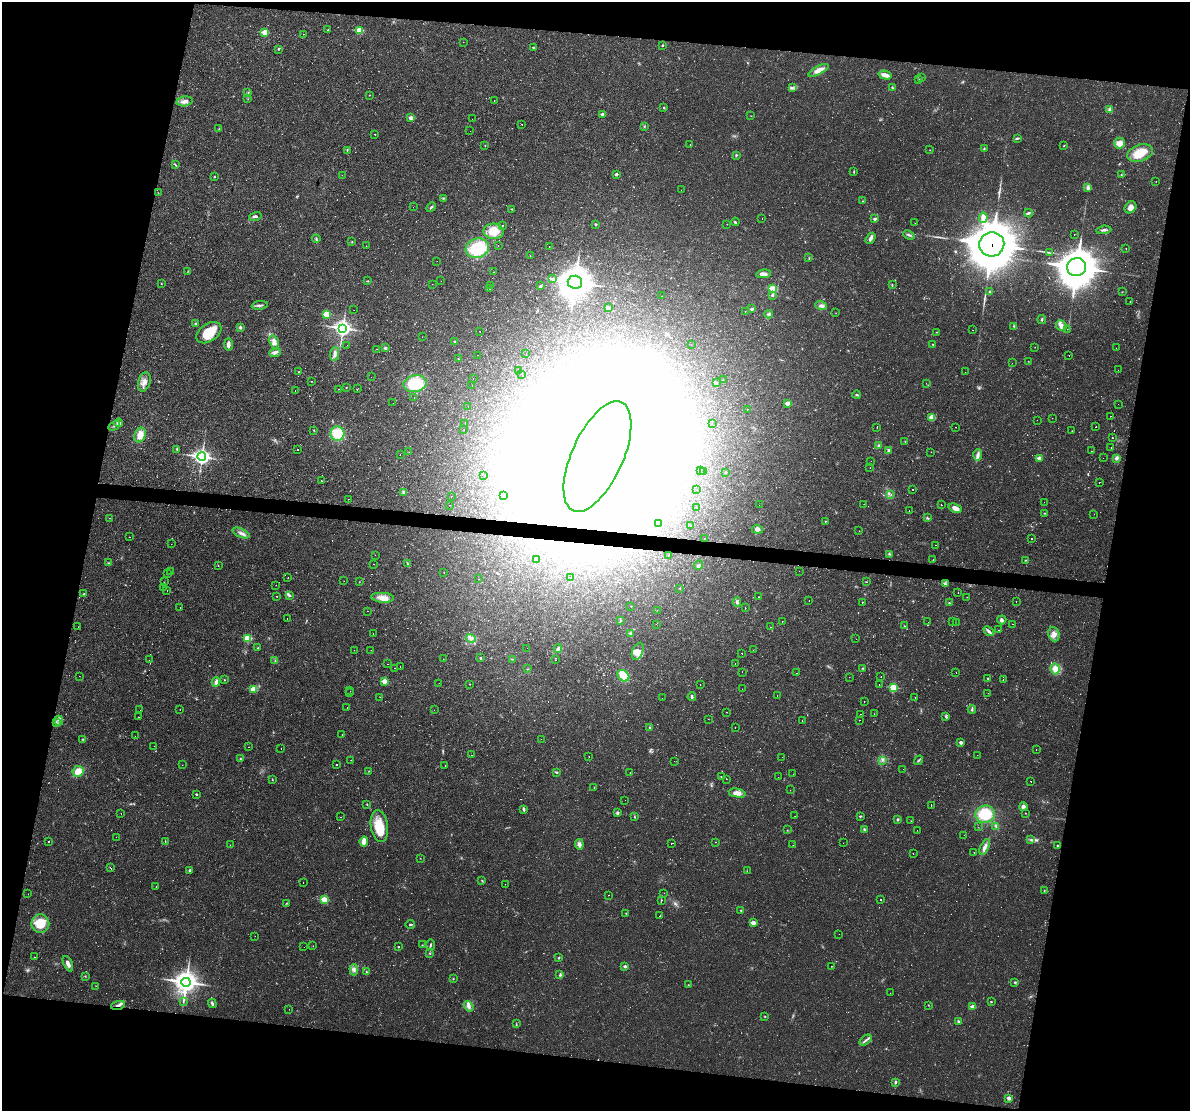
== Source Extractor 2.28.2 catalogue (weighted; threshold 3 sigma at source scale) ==
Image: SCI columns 1-4751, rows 112-4547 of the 4751 x 4773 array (HDU 1 of 3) = the unmasked area's bounding box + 8 px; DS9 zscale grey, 4 x 4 block average (1 PNG px = mean of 4 x 4 image px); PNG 1192 x 1113 px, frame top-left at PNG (2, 2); each listed source drawn as its Kron ellipse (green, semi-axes under 4 px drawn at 4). Shown black and unused: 23% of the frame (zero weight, under 2 of 3 exposures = <1% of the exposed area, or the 3 px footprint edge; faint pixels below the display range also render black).
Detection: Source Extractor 2.28.2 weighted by HDU 2 'WHT'. Background 0.02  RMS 0.0061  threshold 0.0274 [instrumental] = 3 sigma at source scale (4.5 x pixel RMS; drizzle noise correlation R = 1.50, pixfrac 1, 0.05/0.05 arcsec/px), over >= 5 px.
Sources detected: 697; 21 too faint to see at this stretch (4 x 4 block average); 31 inside a brighter object's white glare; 55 cosmic-ray / hot-pixel residue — neither listed nor drawn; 7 coinciding with a brighter row at this scale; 8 inside a brighter listed object's ellipse — not listed separately; of the other 575, all 500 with FLUX_AUTO >= 0.719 (the completeness limit of this list) listed and drawn (75 fainter detections not listed), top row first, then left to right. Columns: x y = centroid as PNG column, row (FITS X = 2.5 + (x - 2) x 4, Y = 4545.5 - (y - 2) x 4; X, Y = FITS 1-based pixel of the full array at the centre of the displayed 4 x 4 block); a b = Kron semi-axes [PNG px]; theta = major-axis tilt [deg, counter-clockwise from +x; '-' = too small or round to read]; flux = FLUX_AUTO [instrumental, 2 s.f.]
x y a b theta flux
328 30 2 2 - 3.3
359 30 2 2 - 120
265 32 2 2 - 120
303 34 2 2 - 0.74
463 42 2 2 - 0.73
663 45 2 2 - 2.7
533 47 2 2 - 7.7
278 49 2 2 - 3
818 70 11 4 27 25
885 75 6 3 -15 28
922 78 2 2 - 1.2
919 79 2 2 - 1.3
892 87 2 2 - 2.7
793 88 2 2 - 2.2
248 93 3 2 - 3.6
369 95 2 2 - 0.97
248 99 2 2 - 0.94
185 101 8 5 8 16
494 101 2 2 - 1.5
664 107 3 2 - 2.5
1110 109 3 3 - 5.7
603 114 2 2 - 33
751 116 2 2 - 1
411 118 2 2 - 35
472 119 2 2 - 1.4
522 124 2 2 - 2.5
644 126 3 2 - 2.4
219 129 2 2 - 1.7
470 131 2 2 - 1.1
375 134 2 2 - 2.2
1017 138 4 2 - 4.5
1120 143 5 5 - 33
690 144 2 2 - 1.5
485 145 2 2 - 2.5
1064 146 2 2 - 1.3
984 149 3 2 - 2.8
347 150 2 2 - 3
930 150 2 2 - 1
1140 153 13 8 18 75
736 155 3 2 - 3.4
175 165 3 2 - 2.5
854 172 3 2 - 2.4
616 174 2 2 - 15
342 175 2 2 - 0.96
1121 175 2 2 - 1.7
215 177 3 2 - 2.2
1156 182 2 2 - 3
1088 188 4 3 - 7.2
681 190 2 2 - 4.1
158 193 2 2 - 0.75
443 198 3 2 - 2.9
863 201 2 2 - 1.1
413 207 2 2 - 1.1
431 207 5 2 - 4.3
1130 207 6 5 - 20
512 209 3 2 - 3
1028 213 4 3 - 5.6
255 216 6 2 14 7.3
762 218 2 2 - 0.74
983 218 5 3 - 18
875 219 2 2 - 15
735 222 4 2 - 4.3
915 223 2 2 - 0.82
595 224 2 2 - 9.5
727 224 2 2 - 0.91
502 225 2 2 - 3.1
1104 230 7 2 5 8.4
494 231 10 7 -5 56
909 235 6 2 -23 6
1074 235 2 2 - 0.92
870 238 6 3 57 11
316 239 4 2 - 4.7
352 241 2 2 - 1.1
992 244 12 12 - 16000
498 245 2 2 - 0.92
366 246 2 2 - 3.1
549 246 2 2 - 1.2
477 248 12 9 15 190
1126 248 2 2 - 2.6
1050 253 2 2 - 1.8
530 256 2 2 - 0.89
809 258 2 2 - 1.3
437 261 2 2 - 2.6
1077 267 9 9 - 9500
188 271 2 2 - 1.7
494 272 2 2 - 1.3
764 274 7 4 6 18
552 279 3 2 - 3.5
367 281 3 2 - 1.7
441 281 2 2 - 1.1
575 282 7 6 - 6400
161 283 2 2 - 1.1
432 284 2 2 - 1.1
892 285 2 2 - 2.1
491 286 2 2 - 2
540 286 3 2 - 6.1
490 289 2 2 - 1.1
773 289 2 2 - 150
989 292 2 2 - 2.6
1122 292 2 2 - 1.2
772 295 2 2 - 11
662 296 2 2 - 15
1130 301 2 2 - 3.3
260 305 8 3 7 9.1
821 306 6 3 -20 9.7
608 308 2 2 - 3.3
752 309 2 2 - 17
354 310 2 2 - 1.6
745 311 2 2 - 12
836 313 2 2 - 0.91
326 314 2 2 - 130
769 314 4 2 - 5.3
1042 319 4 2 - 4.2
196 323 2 2 - 10
1014 326 2 2 - 2.7
1061 326 6 4 -47 17
240 327 4 2 - 4.4
343 328 4 3 - 1500
1067 329 2 2 - 1.2
972 330 2 2 - 2.1
480 331 2 2 - 1.3
937 332 2 2 - 1.8
209 333 14 9 33 89
422 337 2 2 - 1.2
274 342 7 4 -71 17
455 342 2 2 - 12
228 344 7 3 -89 18
933 344 2 2 - 1.6
347 345 2 2 - 1.7
691 345 2 2 - 1.2
1035 347 2 2 - 0.75
385 348 3 3 - 6.5
1116 348 2 2 - 0.84
377 349 2 2 - 1.6
275 352 6 3 21 13
334 354 7 3 84 12
526 354 2 2 - 3.4
478 355 2 2 - 1.1
1069 356 2 2 - 1.3
458 359 2 2 - 1.2
1028 361 2 2 - 1.2
1012 363 2 2 - 1.6
518 370 2 2 - 1.1
1118 370 2 2 - 1.6
299 372 2 2 - 4.9
965 372 2 2 - 2.8
522 375 2 2 - 2.8
371 377 2 2 - 1.4
473 379 2 2 - 4.5
723 379 2 2 - 1
311 381 2 2 - 15
144 382 10 6 73 23
716 383 3 2 - 4.2
926 383 2 2 - 0.74
415 384 12 8 10 150
472 385 2 2 - 1.5
346 387 2 2 - 1.7
358 388 2 2 - 0.96
338 389 2 2 - 0.77
295 390 2 2 - 1.5
857 395 4 2 - 4
414 397 2 2 - 0.79
393 403 2 2 - 1.2
787 403 2 2 - 38
1118 404 2 2 - 0.93
468 407 2 2 - 3.6
747 409 2 2 - 13
1110 416 2 2 - 3
932 417 4 4 - 30
1052 418 2 2 - 1.4
1037 420 2 2 - 1
119 423 4 3 - 15
465 424 2 2 - 1.5
712 424 2 2 - 1.2
114 426 6 2 29 5.5
956 427 2 2 - 6
1096 427 2 2 - 1.4
877 428 2 2 - 0.9
313 430 2 2 - 1.6
464 430 2 2 - 1.8
1072 431 2 2 - 0.78
337 434 7 7 - 83
140 435 8 5 67 35
1112 438 2 2 - 6.1
905 441 2 2 - 1.2
879 445 2 2 - 1.7
1111 448 2 2 - 4
177 449 4 2 - 3.4
298 450 2 2 - 12
889 450 4 2 - 9.3
1091 451 2 2 - 2.6
409 452 2 2 - 1.4
931 452 2 2 - 0.73
400 455 2 2 - 4.9
978 455 6 2 86 8.7
202 457 4 3 - 1300
597 457 59 25 66 25000
1039 458 3 3 - 9.4
1103 458 2 2 - 1.7
1116 458 4 3 - 9.2
871 461 2 2 - 0.99
870 468 2 2 - 2.7
700 471 2 2 - 1.7
704 471 2 2 - 0.77
726 472 2 2 - 2.8
484 476 2 2 - 1
321 481 2 2 - 3.8
1099 482 2 2 - 2.7
697 490 2 2 - 2.9
912 490 2 2 - 3
403 492 4 3 - 6.9
891 494 2 2 - 0.95
451 496 2 2 - 2.2
504 496 2 2 - 2.1
348 499 2 2 - 3.7
1044 502 2 2 - 1.9
864 504 2 2 - 0.87
449 505 2 2 - 3.2
759 505 2 2 - 0.74
941 505 2 2 - 20
697 507 2 2 - 2.2
955 508 7 4 -19 20
909 511 2 2 - 1.7
1044 513 2 2 - 1.7
1094 514 2 2 - 3.5
110 518 2 2 - 4
927 518 3 2 - 4
825 521 2 2 - 2.6
659 524 2 2 - 2.4
690 525 2 2 - 2.1
757 529 5 4 - 11
859 531 2 2 - 1.6
241 533 9 3 -23 13
130 537 2 2 - 0.73
704 538 2 2 - 1.4
1032 538 2 2 - 44
171 544 2 2 - 0.96
935 545 2 2 - 3
889 554 3 2 - 3.3
375 555 2 2 - 2.1
668 555 2 2 - 2.9
536 559 2 2 - 7.3
933 560 2 2 - 7.6
1026 560 3 2 - 2.7
109 563 2 2 - 1.5
374 564 2 2 - 1.2
407 564 3 2 - 2.7
218 565 2 2 - 5.6
698 565 5 3 - 8.2
799 571 2 2 - 7.4
170 572 2 2 - 1.9
444 572 2 2 - 1
167 574 2 2 - 7
288 577 2 2 - 2.7
570 578 2 2 - 11
479 579 2 2 - 3.2
344 581 2 2 - 1.3
164 582 2 2 - 0.72
359 582 2 2 - 1.5
866 582 2 2 - 1.5
945 584 4 3 - 4.9
276 585 2 2 - 0.75
163 587 2 2 - 3.6
680 588 2 2 - 1
167 590 2 2 - 4.3
958 592 2 2 - 1.5
84 594 2 2 - 1.6
277 596 2 2 - 2.3
290 596 3 3 - 5.2
758 597 2 2 - 2.6
967 597 2 2 - 0.83
383 598 11 5 -4 28
809 601 2 2 - 2.2
1016 601 2 2 - 2.7
737 602 4 3 - 6.6
862 602 2 2 - 13
949 603 2 2 - 2.5
631 606 2 2 - 1.7
180 608 2 2 - 2.8
745 608 2 2 - 6
657 610 2 2 - 1.4
367 611 2 2 - 8.8
287 618 2 2 - 0.78
1002 620 5 3 - 7.4
620 621 2 2 - 1.7
953 621 2 2 - 4.7
782 622 2 2 - 3.9
928 622 2 2 - 5.4
956 622 2 2 - 1.3
656 624 2 2 - 3.5
1012 624 2 2 - 3
904 626 2 2 - 2
78 627 2 2 - 2.5
771 627 2 2 - 1.2
999 630 2 2 - 2
989 631 6 3 -40 9.3
373 633 2 2 - 2.3
631 633 3 2 - 9.1
1054 634 7 5 -72 24
248 638 2 2 - 160
471 638 5 3 - 8.9
856 639 2 2 - 1.6
258 648 2 2 - 1.5
527 648 2 2 - 1.3
558 649 4 2 - 9.7
354 650 2 2 - 2.2
371 650 2 2 - 5.7
753 650 2 2 - 1.4
638 651 9 5 69 22
742 653 2 2 - 7.1
481 658 2 2 - 6.4
443 659 2 2 - 20
512 659 2 2 - 1.4
149 660 2 2 - 7.2
555 660 2 2 - 2.8
275 661 2 2 - 2
387 664 2 2 - 1
735 664 2 2 - 2.4
400 666 2 2 - 1.8
394 668 2 2 - 3
863 668 2 2 - 3.4
527 669 2 2 - 1.2
1055 669 6 4 -84 33
742 672 2 2 - 38
796 673 2 2 - 3.1
956 673 2 2 - 1
79 676 2 2 - 1.3
623 676 7 5 -43 63
849 677 2 2 - 1.6
881 677 2 2 - 2.3
988 678 2 2 - 3.7
224 680 2 2 - 1.5
1003 680 2 2 - 2.5
384 681 2 2 - 72
216 682 4 3 - 14
439 683 2 2 - 2.5
470 684 2 2 - 2
700 684 2 2 - 4.5
879 685 2 2 - 0.9
893 688 2 2 - 190
253 689 2 2 - 87
742 689 2 2 - 1.5
350 691 2 2 - 1
350 693 2 2 - 4.3
988 693 2 2 - 1.6
777 696 2 2 - 0.85
380 697 2 2 - 1.3
692 697 4 2 - 5.7
915 697 2 2 - 7.3
662 698 2 2 - 13
864 702 2 2 - 1.9
347 707 2 2 - 1.1
180 709 2 2 - 7.3
972 709 4 2 - 5
140 710 2 2 - 1.9
434 710 2 2 - 2.4
727 712 2 2 - 23
861 714 2 2 - 2.4
874 714 2 2 - 1.1
946 716 3 2 - 4.2
139 717 2 2 - 2.7
708 719 2 2 - 0.91
860 720 2 2 - 8.7
59 721 5 2 - 6.7
802 721 2 2 - 2.8
56 722 2 2 - 1.8
735 727 2 2 - 1.1
650 728 3 2 - 3.4
342 735 2 2 - 2.6
135 736 2 2 - 4.1
83 739 2 2 - 2.2
541 739 2 2 - 4.1
961 742 2 2 - 16
154 746 2 2 - 1.4
249 747 2 2 - 4.2
281 749 2 2 - 0.76
1036 750 2 2 - 2
472 755 2 2 - 6.8
977 755 2 2 - 1.5
589 757 2 2 - 0.93
782 757 2 2 - 0.97
240 758 3 2 - 1.8
351 760 2 2 - 1.8
882 760 2 2 - 2.2
919 760 5 2 - 3.9
674 761 2 2 - 0.96
337 764 2 2 - 3
182 765 2 2 - 0.74
445 765 2 2 - 2.5
903 769 2 2 - 2.1
78 771 6 5 - 42
369 771 2 2 - 1.1
557 772 3 2 - 3.9
630 773 2 2 - 1.4
793 774 2 2 - 9.1
721 776 2 2 - 1.2
778 777 2 2 - 0.9
272 779 2 2 - 1.9
726 779 2 2 - 1.5
1031 781 2 2 - 4.7
594 787 2 2 - 1
790 790 2 2 - 0.72
737 793 8 4 -12 27
196 794 2 2 - 6.9
625 800 2 2 - 0.93
367 804 2 2 - 2.3
931 805 2 2 - 5.9
1023 806 4 3 - 10
524 809 4 3 - 5.4
121 813 2 2 - 1.1
617 813 4 3 - 5.9
1025 813 2 2 - 3.3
985 814 10 9 - 120
795 816 2 2 - 1.8
860 816 3 2 - 3.2
341 817 2 2 - 11
634 817 2 2 - 1.9
898 820 3 2 - 3.7
911 821 2 2 - 0.86
379 826 16 8 -81 86
996 826 3 2 - 3.4
978 827 2 2 - 7
864 829 3 2 - 4.3
787 830 2 2 - 1.2
917 830 2 2 - 6.4
964 835 2 2 - 1.9
116 837 2 2 - 1.4
1031 840 2 2 - 2.3
49 841 2 2 - 11
165 841 3 2 - 1.9
364 841 5 4 - 26
715 842 2 2 - 3.9
671 843 2 2 - 1.4
843 843 2 2 - 1
579 844 5 4 - 12
230 845 2 2 - 2.5
793 845 2 2 - 0.73
1057 846 3 2 - 2.6
985 847 8 3 65 17
974 852 2 2 - 1.6
913 854 2 2 - 2.7
420 858 2 2 - 1.3
110 867 2 2 - 9.4
190 870 2 2 - 7.1
747 871 2 2 - 0.77
482 880 2 2 - 1.3
303 883 2 2 - 2.4
505 884 2 2 - 0.79
156 887 2 2 - 3.4
1044 891 2 2 - 1.4
664 893 2 2 - 4.4
28 894 2 2 - 3.1
608 895 2 2 - 5.4
324 900 2 2 - 140
661 900 2 2 - 3.7
881 900 2 2 - 25
287 903 2 2 - 2.2
741 910 2 2 - 1.7
626 913 2 2 - 1.5
660 916 2 2 - 1.8
753 923 2 2 - 48
40 924 9 9 - 77
410 925 5 2 - 3.3
839 934 2 2 - 0.73
255 936 2 2 - 0.78
422 945 2 2 - 0.94
431 945 5 2 - 4.6
313 946 2 2 - 0.93
304 947 2 2 - 5.7
398 947 2 2 - 3.1
430 953 3 2 - 1.6
35 957 2 2 - 1.6
559 958 2 2 - 3
68 964 8 3 -65 17
625 966 2 2 - 16
831 966 2 2 - 1
354 970 6 3 -86 11
366 972 3 2 - 2.8
560 975 4 3 - 5.9
85 976 2 2 - 1.6
453 978 2 2 - 1.8
186 982 5 4 - 3600
1015 982 3 2 - 4.4
688 985 2 2 - 1.3
96 986 2 2 - 1.4
890 993 2 2 - 0.82
183 1001 3 2 - 2.1
991 1002 2 2 - 2.1
212 1004 5 2 - 5.9
118 1005 7 3 16 16
928 1005 2 2 - 1.7
469 1006 6 3 -55 11
973 1007 2 2 - 43
289 1009 2 2 - 0.75
765 1016 2 2 - 1.5
959 1021 4 3 - 4.8
516 1024 2 2 - 1.6
866 1040 7 2 40 8.2
895 1082 3 2 - 5.3
1009 1098 2 2 - 33
Overlapping masked pixels (flux is a lower limit): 3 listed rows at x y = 992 244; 597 457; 118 1005
Diffuse or blended objects may show on this block-average render without a row.